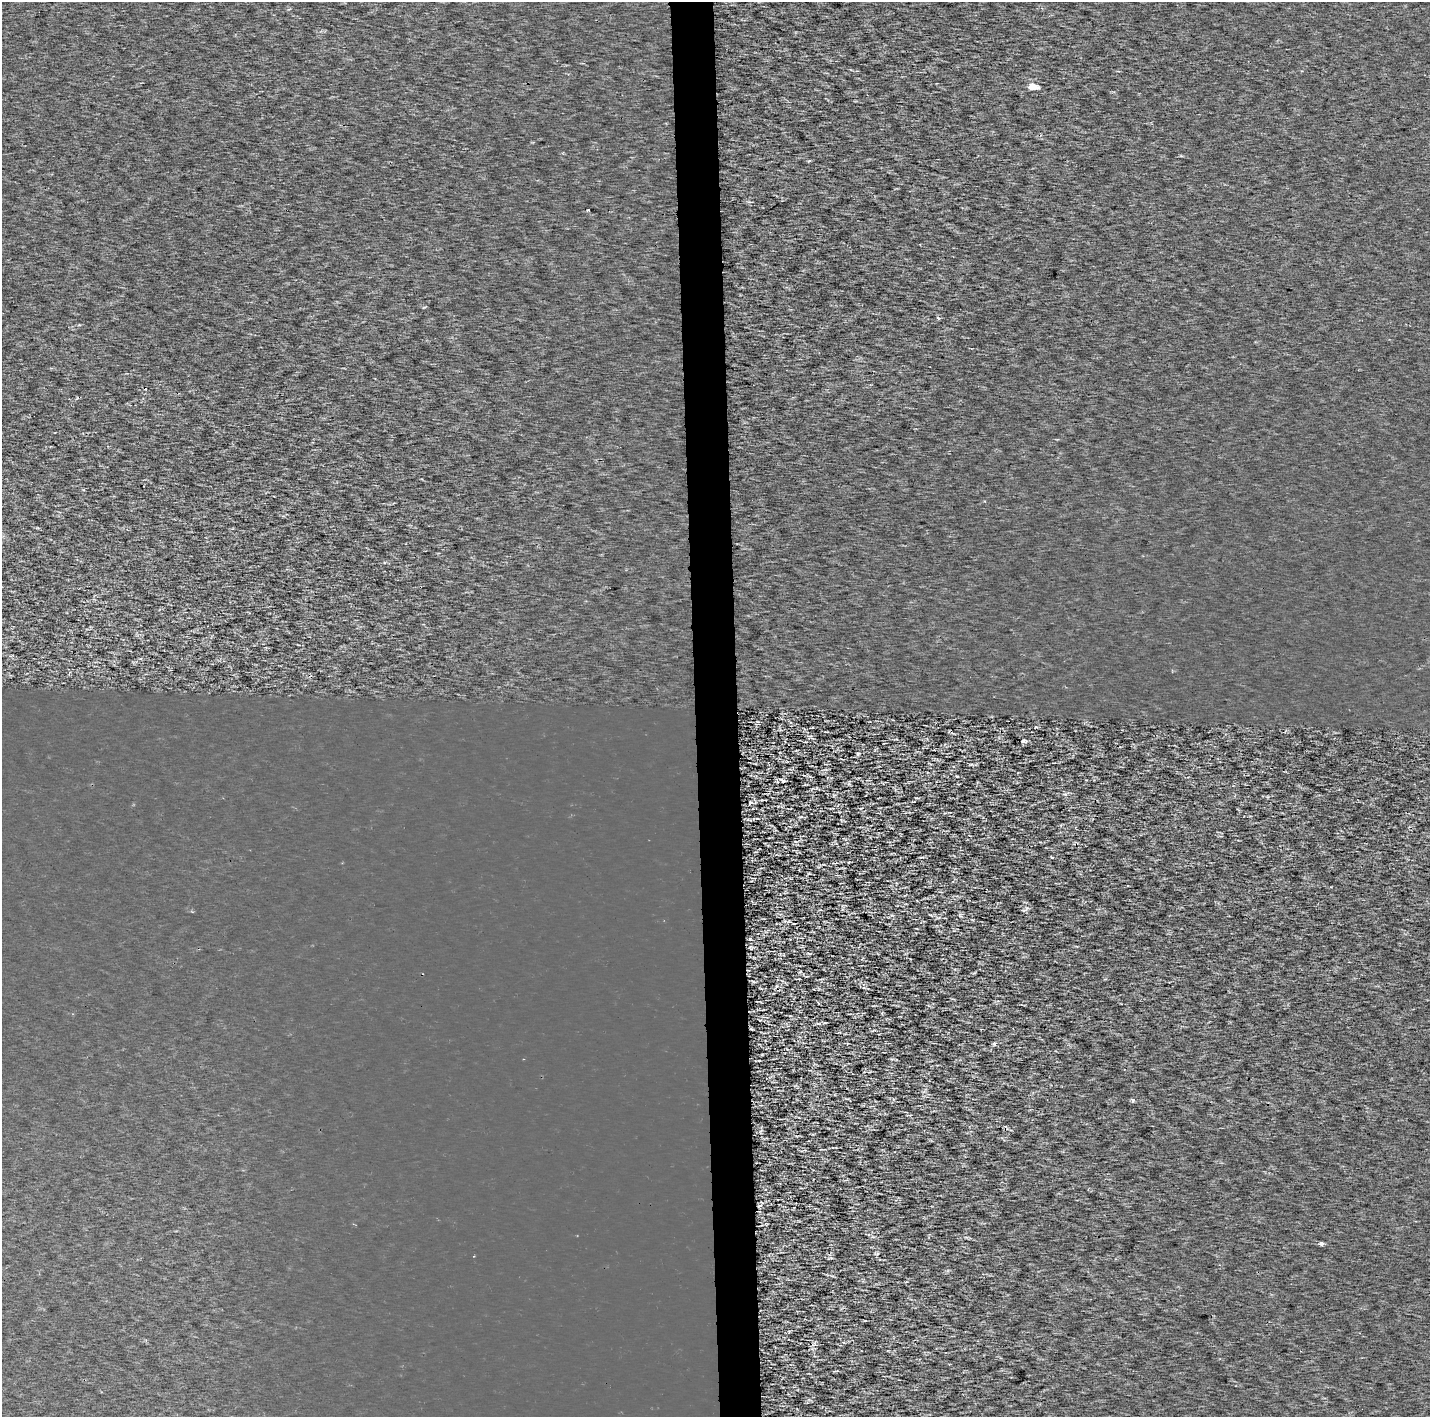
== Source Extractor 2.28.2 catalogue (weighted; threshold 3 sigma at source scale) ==
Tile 5 of 3 x 3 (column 2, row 2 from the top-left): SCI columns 1539-2966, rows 1519-2933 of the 7053 x 4355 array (HDU 1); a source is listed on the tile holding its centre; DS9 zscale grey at full resolution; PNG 1432 x 1419 px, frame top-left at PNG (2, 2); no overlay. Shown black and unused: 3% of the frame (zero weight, under 2 of 3 exposures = <1% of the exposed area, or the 3 px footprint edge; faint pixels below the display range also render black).
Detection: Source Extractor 2.28.2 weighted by HDU 2 'WHT'; one run over the whole footprint, this tile lists its part. Background 3.28e-04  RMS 0.0027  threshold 0.0122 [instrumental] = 3 sigma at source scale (4.5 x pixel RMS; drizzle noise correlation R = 1.50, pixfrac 1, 0.0396/0.0396 arcsec/px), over >= 5 px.
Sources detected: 21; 1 cosmic-ray / hot-pixel residue — not listed; the other 20 listed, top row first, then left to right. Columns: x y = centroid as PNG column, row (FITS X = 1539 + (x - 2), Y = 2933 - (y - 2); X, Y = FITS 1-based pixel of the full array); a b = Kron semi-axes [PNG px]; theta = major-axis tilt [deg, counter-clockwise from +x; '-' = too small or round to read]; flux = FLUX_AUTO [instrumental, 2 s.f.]
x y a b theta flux
1033 86 8 5 -9 3.9
588 210 3 2 - 0.36
938 318 6 4 -28 0.43
985 501 4 3 - 0.23
810 737 7 4 44 0.48
1023 741 5 4 - 0.85
858 754 4 4 - 0.34
971 764 6 3 -17 0.37
782 780 8 4 -26 0.48
1065 794 8 3 -5 0.42
750 803 4 3 - 1.6
1026 908 7 4 -72 0.56
750 947 7 4 -59 0.35
753 981 6 3 -20 0.29
825 1023 5 3 - 0.23
994 1043 3 3 - 1.7
1133 1100 4 4 - 0.68
1321 1244 4 4 - 0.9
877 1254 7 4 8 0.38
812 1345 4 3 - 1.5